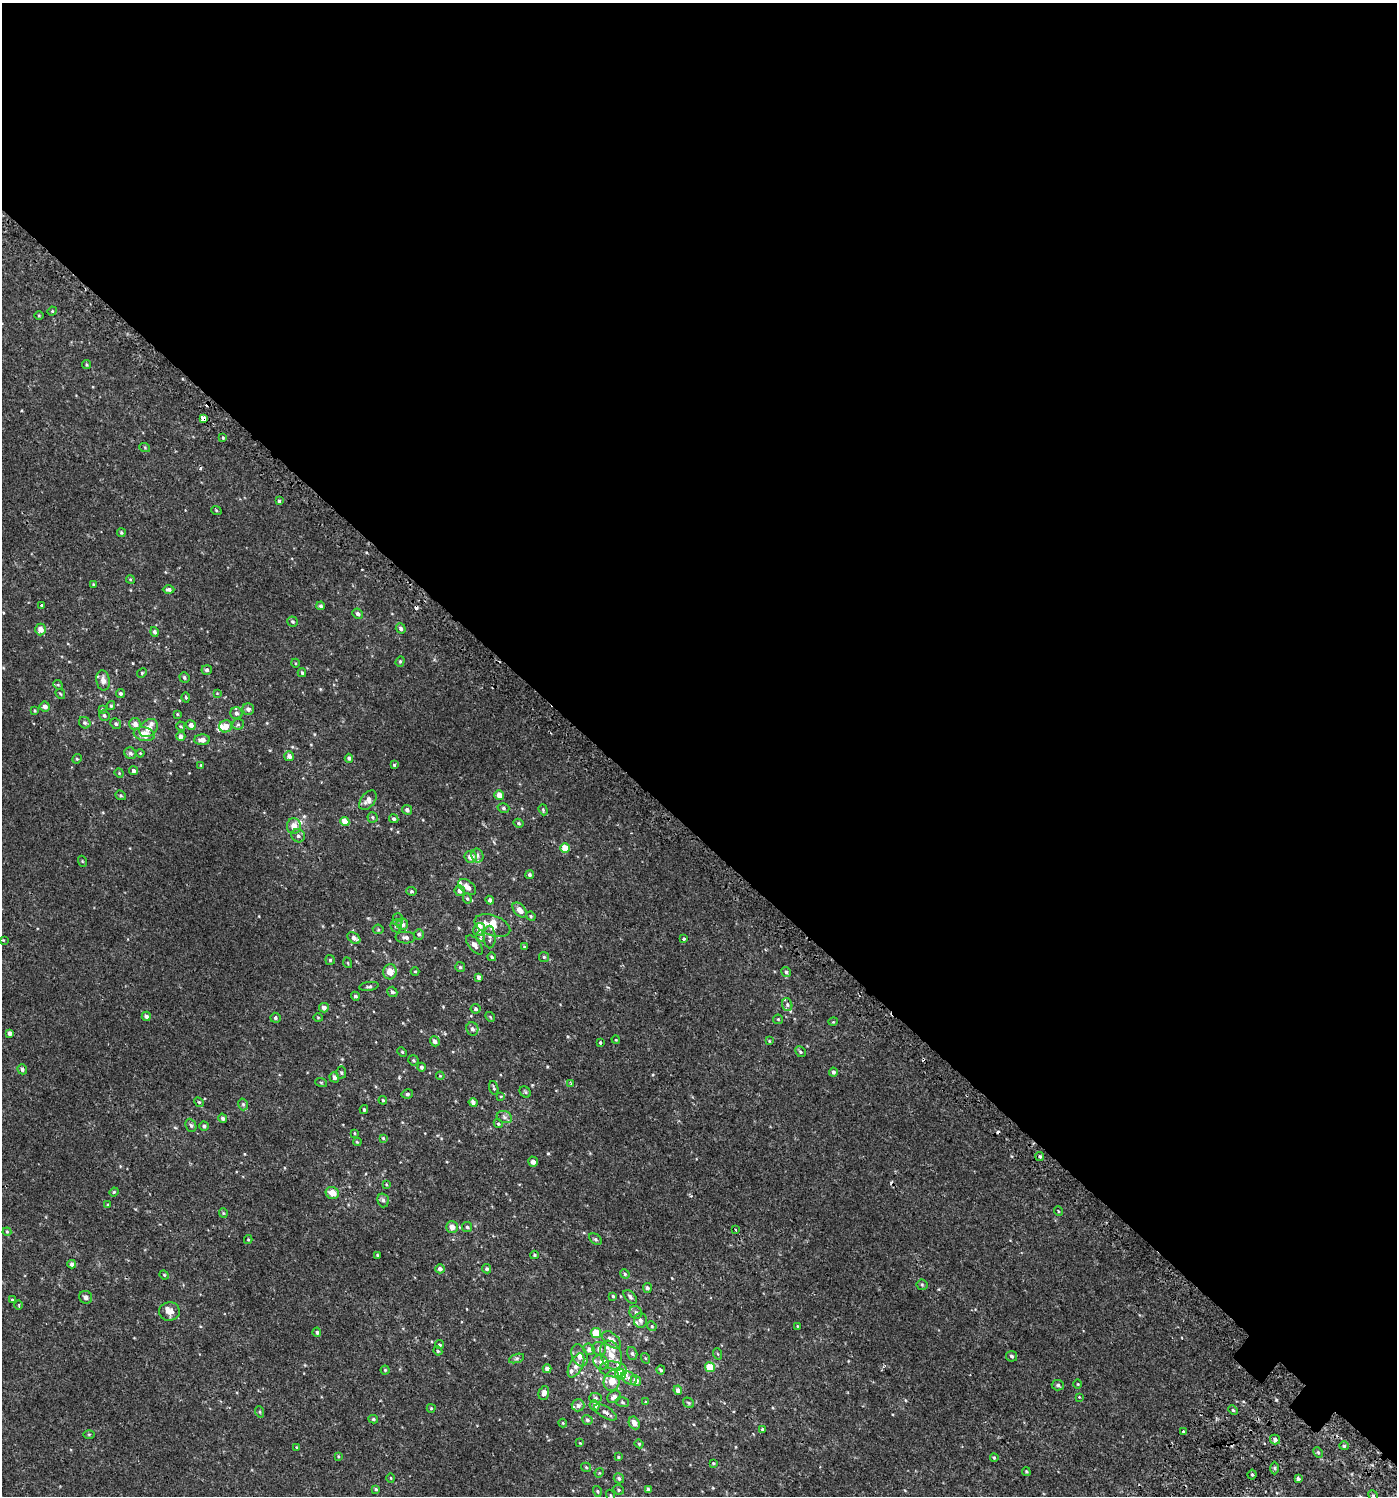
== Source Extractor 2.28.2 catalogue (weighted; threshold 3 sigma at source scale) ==
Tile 3 of 4 x 4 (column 3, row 1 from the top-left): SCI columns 3022-4416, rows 4532-6025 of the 6112 x 6088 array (HDU 1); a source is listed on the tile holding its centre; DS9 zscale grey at full resolution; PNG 1399 x 1498 px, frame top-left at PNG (2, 3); each listed source drawn as its Kron ellipse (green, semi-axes under 4 px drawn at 4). Shown black and unused: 56% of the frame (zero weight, under 2 of 3 exposures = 3% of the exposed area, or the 3 px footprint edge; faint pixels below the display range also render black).
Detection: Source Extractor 2.28.2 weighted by HDU 2 'WHT'; one run over the whole footprint, this tile lists its part. Background 0.00119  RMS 0.0027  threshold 0.0122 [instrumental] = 3 sigma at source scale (4.5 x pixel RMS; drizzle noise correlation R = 1.50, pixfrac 1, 0.0396/0.0396 arcsec/px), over >= 5 px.
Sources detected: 282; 6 cosmic-ray / hot-pixel residue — neither listed nor drawn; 17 inside a brighter listed object's ellipse — not listed separately; the other 259 listed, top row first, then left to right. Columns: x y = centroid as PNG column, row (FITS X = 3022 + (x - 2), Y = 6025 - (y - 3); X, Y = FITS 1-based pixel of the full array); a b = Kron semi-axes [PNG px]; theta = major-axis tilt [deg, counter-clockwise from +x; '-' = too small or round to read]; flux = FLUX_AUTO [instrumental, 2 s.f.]
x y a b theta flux
52 311 5 4 - 0.29
39 316 4 3 - 0.2
86 365 4 4 - 0.32
203 418 4 3 - 8.1
223 438 4 3 - 0.29
145 448 5 3 - 0.26
279 501 4 3 - 0.4
216 510 5 3 - 0.23
121 533 4 4 - 0.35
130 579 4 3 - 0.24
93 584 4 3 - 0.21
169 589 6 4 0 0.67
42 606 3 3 - 1.5
321 606 4 4 - 0.47
358 614 5 4 - 0.66
293 622 5 5 - 0.34
401 628 5 4 - 0.64
40 629 6 5 - 1.7
154 632 5 4 - 0.55
400 661 5 4 - 0.33
295 663 4 3 - 0.22
207 670 5 4 - 0.61
142 673 5 4 - 0.31
302 673 4 3 - 0.39
184 677 5 5 - 0.48
103 680 10 6 -80 1.7
58 685 5 4 - 0.26
120 693 5 4 - 0.5
217 693 4 4 - 0.2
60 694 5 3 - 0.23
186 698 5 4 - 0.3
45 706 5 5 - 0.92
111 706 4 4 - 0.29
102 709 4 4 - 0.21
248 709 6 6 - 0.9
35 711 4 3 - 0.24
236 713 6 6 - 0.69
177 714 4 3 - 0.25
104 715 5 5 - 0.48
85 723 6 5 - 0.51
116 724 5 5 - 0.49
135 724 6 6 - 1.5
238 724 6 5 - 0.45
191 725 5 4 - 1.2
181 726 5 3 - 0.28
226 726 6 6 - 2.2
149 728 10 8 42 2
144 734 11 6 -11 3.9
181 736 5 4 - 0.83
202 740 8 5 1 1.5
130 753 6 5 - 0.66
140 753 4 3 - 0.21
289 756 5 4 - 1
349 758 4 3 - 0.53
77 759 5 4 - 0.28
201 765 4 3 - 0.27
394 765 4 4 - 0.36
133 771 4 4 - 0.66
119 773 5 4 - 0.24
121 795 5 4 - 0.35
499 795 5 4 - 1.9
368 800 11 7 52 1.3
503 808 6 4 -17 0.43
407 810 5 4 - 0.7
543 810 6 4 -70 0.32
372 817 5 5 - 0.38
394 819 5 4 - 0.48
345 822 5 4 - 2.9
518 823 5 4 - 0.43
294 826 8 7 - 2
298 836 7 6 - 0.91
565 848 5 4 - 3.9
477 855 7 6 - 0.71
471 857 6 5 - 1.9
82 861 5 3 - 0.22
529 875 4 4 - 0.5
467 887 10 6 -38 1.5
412 891 5 4 - 0.39
460 891 5 5 - 1.1
467 899 5 4 - 0.38
490 900 4 4 - 0.67
519 910 8 5 -49 1.9
531 916 5 4 - 0.32
398 919 6 5 - 0.47
402 924 6 5 - 1.2
396 926 6 5 - 0.85
492 926 18 10 -20 3.9
378 929 5 5 - 0.35
479 930 7 6 - 1.4
419 934 5 5 - 0.51
481 936 5 4 - 0.64
490 937 11 6 -88 0.82
354 938 7 5 -37 1.1
405 938 10 6 -3 0.91
684 939 3 3 - 1.5
3 940 4 3 - 0.2
474 945 11 5 -52 1.1
524 947 4 3 - 0.35
492 957 4 3 - 0.36
544 957 5 5 - 0.37
330 960 5 5 - 0.36
348 963 5 3 - 0.23
460 967 5 5 - 0.38
415 971 4 3 - 0.21
390 972 7 7 - 2.4
786 972 5 4 - 0.45
478 977 4 3 - 0.77
369 986 10 4 8 0.48
392 992 5 4 - 0.72
355 996 4 4 - 0.46
787 1005 6 5 - 0.52
324 1008 5 5 - 0.89
476 1009 5 5 - 0.49
146 1016 5 4 - 0.8
490 1017 5 4 - 0.3
275 1018 5 5 - 0.46
318 1018 4 4 - 0.26
778 1019 5 4 - 0.27
833 1022 5 3 - 0.22
472 1029 7 6 - 0.85
10 1033 4 4 - 0.84
616 1040 4 2 - 0.18
435 1041 5 4 - 0.88
769 1041 4 3 - 0.18
600 1043 3 3 - 0.45
402 1052 5 4 - 0.27
800 1052 6 5 - 0.38
413 1060 5 5 - 0.36
421 1067 4 4 - 0.57
22 1069 5 4 - 0.48
833 1072 4 4 - 0.64
341 1073 6 4 -87 0.38
440 1076 4 3 - 0.2
334 1077 5 4 - 0.85
321 1082 6 4 -19 0.26
571 1083 3 3 - 0.27
494 1088 7 3 -72 0.36
525 1092 6 5 - 0.34
407 1094 6 4 14 0.42
501 1096 4 3 - 0.22
383 1100 4 3 - 0.29
199 1102 5 4 - 0.32
473 1102 4 4 - 0.91
243 1104 6 4 -74 0.47
364 1110 4 3 - 0.39
504 1117 8 6 -19 0.74
223 1118 5 4 - 0.64
498 1124 5 4 - 0.38
191 1125 7 5 -67 0.43
204 1126 5 4 - 0.6
354 1133 4 3 - 0.19
383 1138 4 4 - 0.28
357 1142 4 3 - 0.26
1040 1157 4 4 - 0.47
533 1162 5 4 - 1.1
386 1184 4 3 - 0.22
114 1192 4 4 - 0.26
332 1193 7 6 - 2.5
383 1200 7 5 -74 0.56
108 1205 4 4 - 0.23
1058 1211 5 3 - 0.22
223 1213 4 4 - 0.28
452 1227 6 6 - 1.5
467 1227 5 5 - 0.39
736 1230 3 2 - 0.24
7 1232 4 4 - 0.26
595 1239 7 4 -37 0.43
248 1240 4 4 - 0.26
377 1255 3 3 - 0.24
534 1255 4 4 - 0.33
72 1264 4 4 - 0.95
440 1269 5 4 - 0.77
487 1269 5 4 - 0.43
625 1274 5 4 - 0.43
164 1275 5 4 - 0.3
922 1285 5 5 - 0.35
647 1288 5 4 - 0.67
613 1296 4 4 - 0.32
86 1297 7 6 - 0.98
630 1297 8 5 -45 0.6
12 1300 3 3 - 0.24
19 1305 4 3 - 0.22
169 1311 10 9 - 1.7
636 1312 7 6 - 0.75
640 1320 7 6 - 0.77
652 1326 5 4 - 0.33
797 1326 4 3 - 0.16
317 1332 5 4 - 0.4
596 1333 5 5 - 5.2
612 1340 11 6 -41 1.6
440 1345 4 4 - 0.35
589 1349 6 5 - 0.83
599 1349 7 6 - 0.91
438 1351 4 4 - 0.27
632 1353 6 5 - 0.59
718 1354 6 3 -70 0.24
580 1355 11 7 -69 1.8
611 1355 15 10 -68 3.1
1011 1356 5 5 - 0.53
517 1358 8 3 19 0.43
645 1358 5 3 - 0.24
601 1362 8 6 -33 1.2
576 1365 13 6 63 1.5
710 1367 5 5 - 5.4
547 1369 4 4 - 1.2
613 1369 13 8 -6 1.8
385 1370 4 4 - 0.29
661 1370 4 3 - 0.39
621 1374 5 5 - 9.5
629 1378 8 6 -35 0.75
612 1381 10 8 75 2.9
636 1381 5 5 - 1.5
1078 1384 5 3 - 0.22
1058 1385 6 5 - 0.45
678 1390 5 4 - 1.3
544 1393 7 5 73 1.3
614 1397 7 5 41 1.1
1079 1397 4 3 - 0.19
595 1398 6 5 - 0.54
622 1402 6 5 - 0.41
646 1402 4 3 - 0.24
689 1403 6 4 -37 0.37
578 1405 6 6 - 0.89
595 1405 5 5 - 1.1
431 1408 4 4 - 0.26
1233 1410 5 3 - 0.27
260 1412 6 3 -72 0.27
605 1412 12 5 -31 0.9
373 1419 5 4 - 0.4
587 1420 5 4 - 0.51
563 1423 4 4 - 0.2
634 1423 7 5 -63 1.5
763 1430 4 3 - 1.5
1183 1432 3 3 - 1.2
89 1434 6 4 0 0.29
1275 1440 5 5 - 0.76
580 1443 4 3 - 0.2
639 1444 4 4 - 0.25
1344 1446 4 4 - 0.32
296 1447 4 2 - 0.19
1318 1452 5 4 - 0.34
338 1456 3 3 - 0.23
619 1457 4 3 - 0.27
994 1458 4 3 - 0.3
713 1463 3 3 - 0.23
586 1467 5 4 - 0.31
1275 1468 6 4 -89 0.4
1026 1472 4 3 - 0.27
599 1473 5 4 - 0.24
1252 1475 5 4 - 0.38
391 1478 5 3 - 0.22
619 1478 5 5 - 0.45
1298 1479 3 3 - 0.44
376 1489 4 4 - 0.43
618 1490 5 4 - 0.35
648 1490 4 3 - 0.88
597 1491 5 4 - 0.31
610 1495 5 3 - 0.27
1373 1496 6 4 -66 0.36
Overlapping masked pixels (flux is a lower limit): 1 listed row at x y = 203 418
Isophote crosses this tile's border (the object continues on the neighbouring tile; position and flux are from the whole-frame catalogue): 1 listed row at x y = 1373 1496